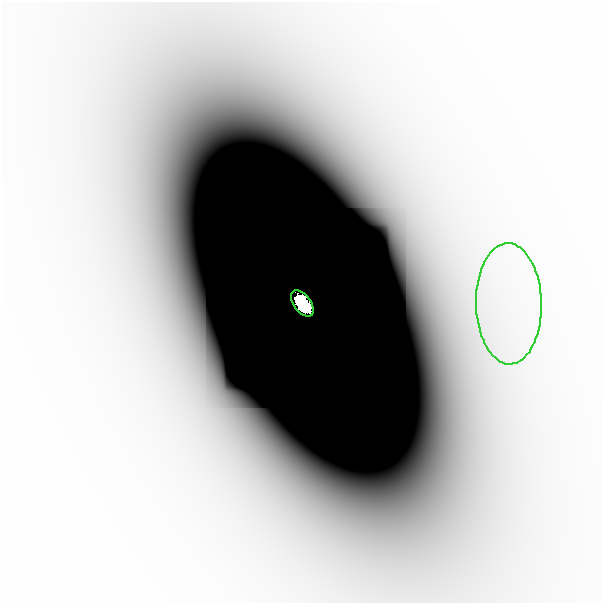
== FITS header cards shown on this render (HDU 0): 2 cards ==
NAXIS1  =                  601
NAXIS2  =                  601

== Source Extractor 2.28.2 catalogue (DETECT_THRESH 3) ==
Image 601 x 601 px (HDU 0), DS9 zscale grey, 1 PNG px = 1 image px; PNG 605 x 605 px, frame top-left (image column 1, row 601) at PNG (2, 2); each listed source drawn as its Kron ellipse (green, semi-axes under 4 px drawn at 4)
Background -2.78e-08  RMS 1.0e-08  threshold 3.14e-08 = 3 sigma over >= 5 px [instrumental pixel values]
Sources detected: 3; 1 with non-positive FLUX_AUTO (blend fragments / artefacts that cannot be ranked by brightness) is neither listed nor drawn; the other 2 listed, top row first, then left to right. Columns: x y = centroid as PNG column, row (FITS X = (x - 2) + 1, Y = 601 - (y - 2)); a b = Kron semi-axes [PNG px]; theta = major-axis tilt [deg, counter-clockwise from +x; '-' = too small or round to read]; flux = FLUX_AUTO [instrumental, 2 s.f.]
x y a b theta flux
302 303 15 8 -53 8.6e+00
509 304 60 32 -89 1.5e-04
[1 non-positive-flux detection neither listed nor drawn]